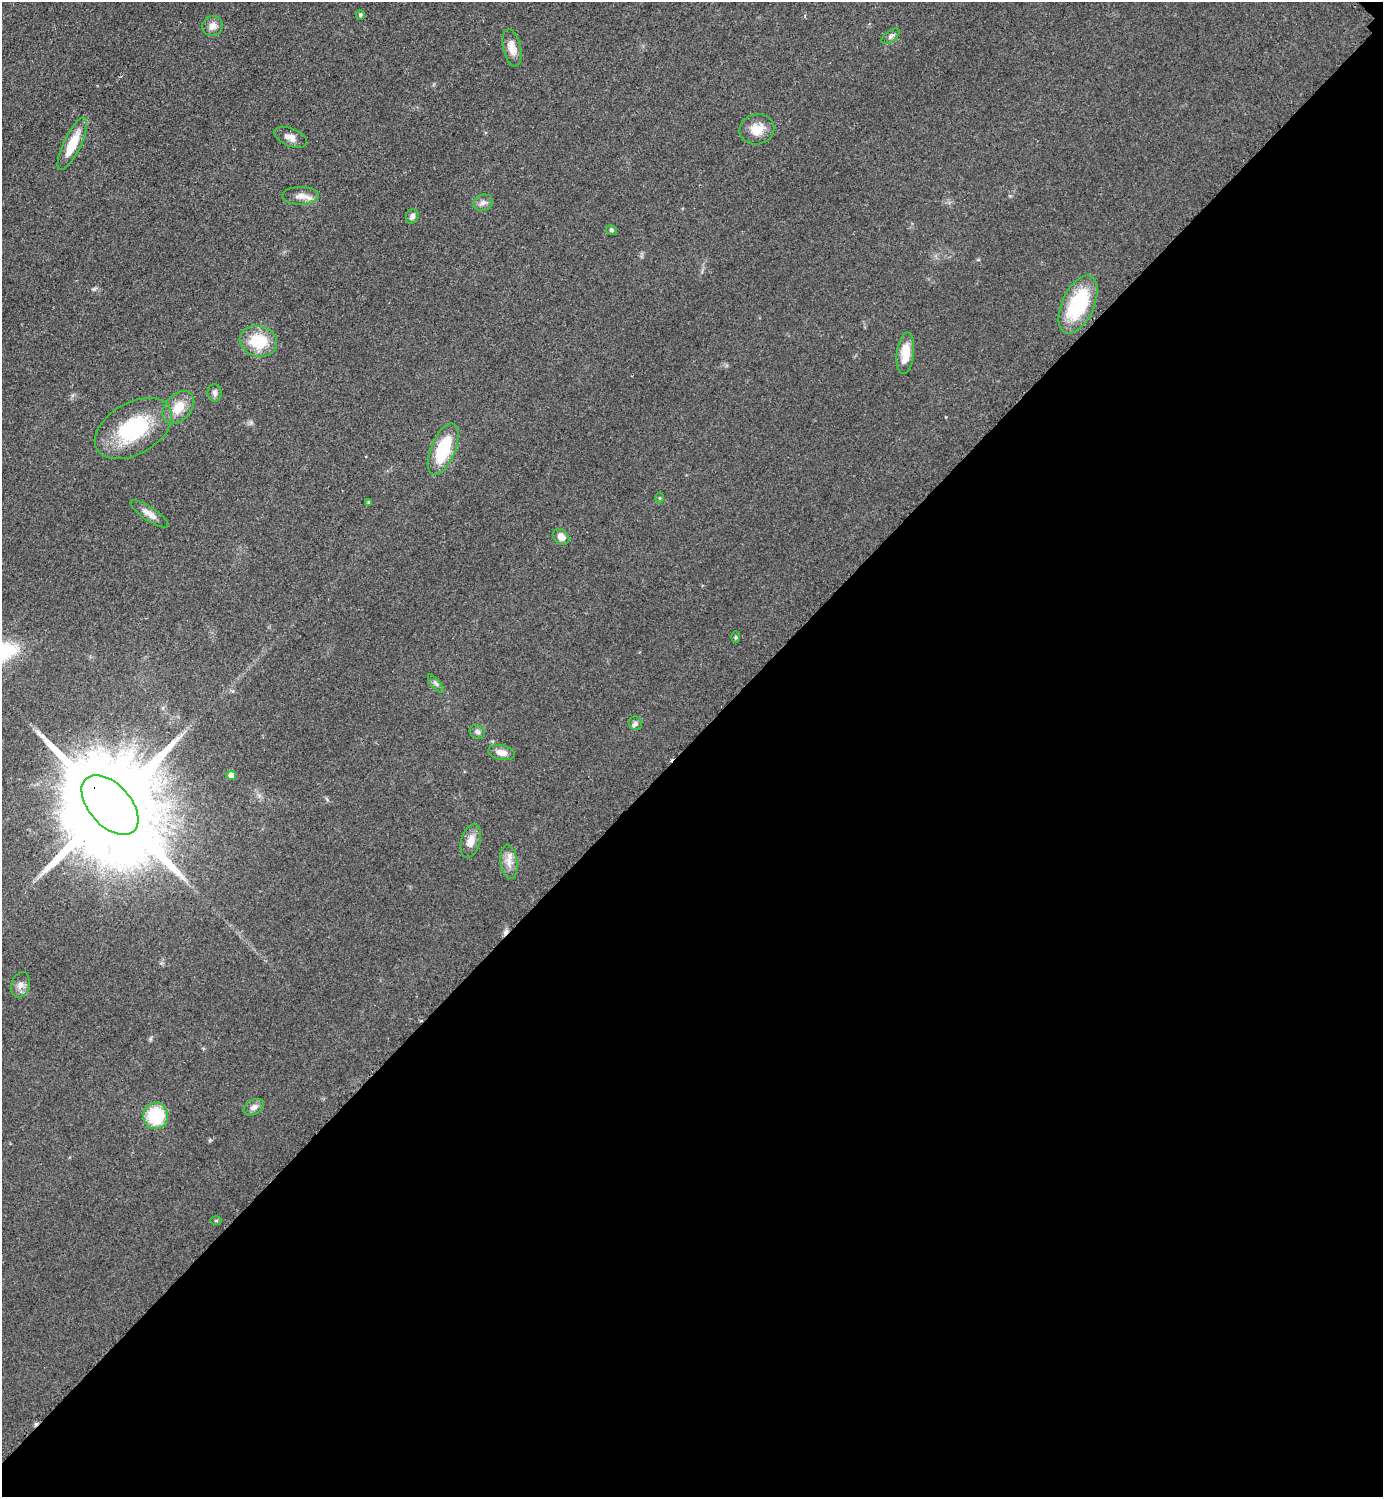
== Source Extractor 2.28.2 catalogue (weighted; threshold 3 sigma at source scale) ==
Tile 12 of 4 x 4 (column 4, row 3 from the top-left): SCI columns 4458-5838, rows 1677-3171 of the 6350 x 6350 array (HDU 1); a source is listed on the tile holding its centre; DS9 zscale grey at full resolution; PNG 1385 x 1499 px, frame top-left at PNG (2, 2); each listed source drawn as its Kron ellipse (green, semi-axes under 4 px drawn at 4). Shown black and unused: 51% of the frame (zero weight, under 2 of 3 exposures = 1% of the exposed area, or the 3 px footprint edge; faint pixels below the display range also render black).
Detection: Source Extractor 2.28.2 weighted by HDU 2 'WHT'; one run over the whole footprint, this tile lists its part. Background 0.0786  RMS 0.0077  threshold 0.0346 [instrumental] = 3 sigma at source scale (4.5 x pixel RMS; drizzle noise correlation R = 1.50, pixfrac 1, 0.05/0.05 arcsec/px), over >= 5 px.
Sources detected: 37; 1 cosmic-ray / hot-pixel residue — neither listed nor drawn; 1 inside a brighter listed object's ellipse — not listed separately; the other 35 listed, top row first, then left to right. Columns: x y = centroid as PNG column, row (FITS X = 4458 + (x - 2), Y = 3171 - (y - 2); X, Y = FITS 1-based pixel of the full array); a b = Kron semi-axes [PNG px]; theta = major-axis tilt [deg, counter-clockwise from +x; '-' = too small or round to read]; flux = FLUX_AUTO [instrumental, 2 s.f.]
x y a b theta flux
360 15 5 4 - 1.5
212 26 10 9 - 4.8
891 36 10 5 38 2
512 48 19 9 -78 8.6
757 129 17 15 12 11
291 137 17 9 -22 5.8
72 144 29 8 64 20
300 196 18 9 0 6.5
483 203 10 8 17 3.7
412 216 8 6 65 2.8
611 230 6 4 -32 1.4
1078 305 31 16 65 57
258 341 19 15 -15 28
905 353 21 8 84 14
215 393 9 7 -81 2.6
178 407 19 12 49 14
133 429 42 25 30 63
443 449 27 12 67 37
660 498 5 3 - 0.78
369 502 4 3 - 0.95
149 514 22 6 -34 5.5
561 537 9 7 -43 6
736 637 6 4 90 0.91
436 684 11 4 -50 1.9
635 723 7 6 - 1.8
477 732 8 6 -35 2
501 752 13 7 -11 6.1
231 775 5 4 - 6.4
110 805 36 21 -48 27000
471 841 17 9 74 7.3
509 862 17 8 -82 7
21 985 13 9 75 4.8
254 1107 11 7 29 4.1
156 1116 13 12 - 37
216 1220 6 4 1 0.88
Overlapping masked pixels (flux is a lower limit): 1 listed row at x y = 110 805